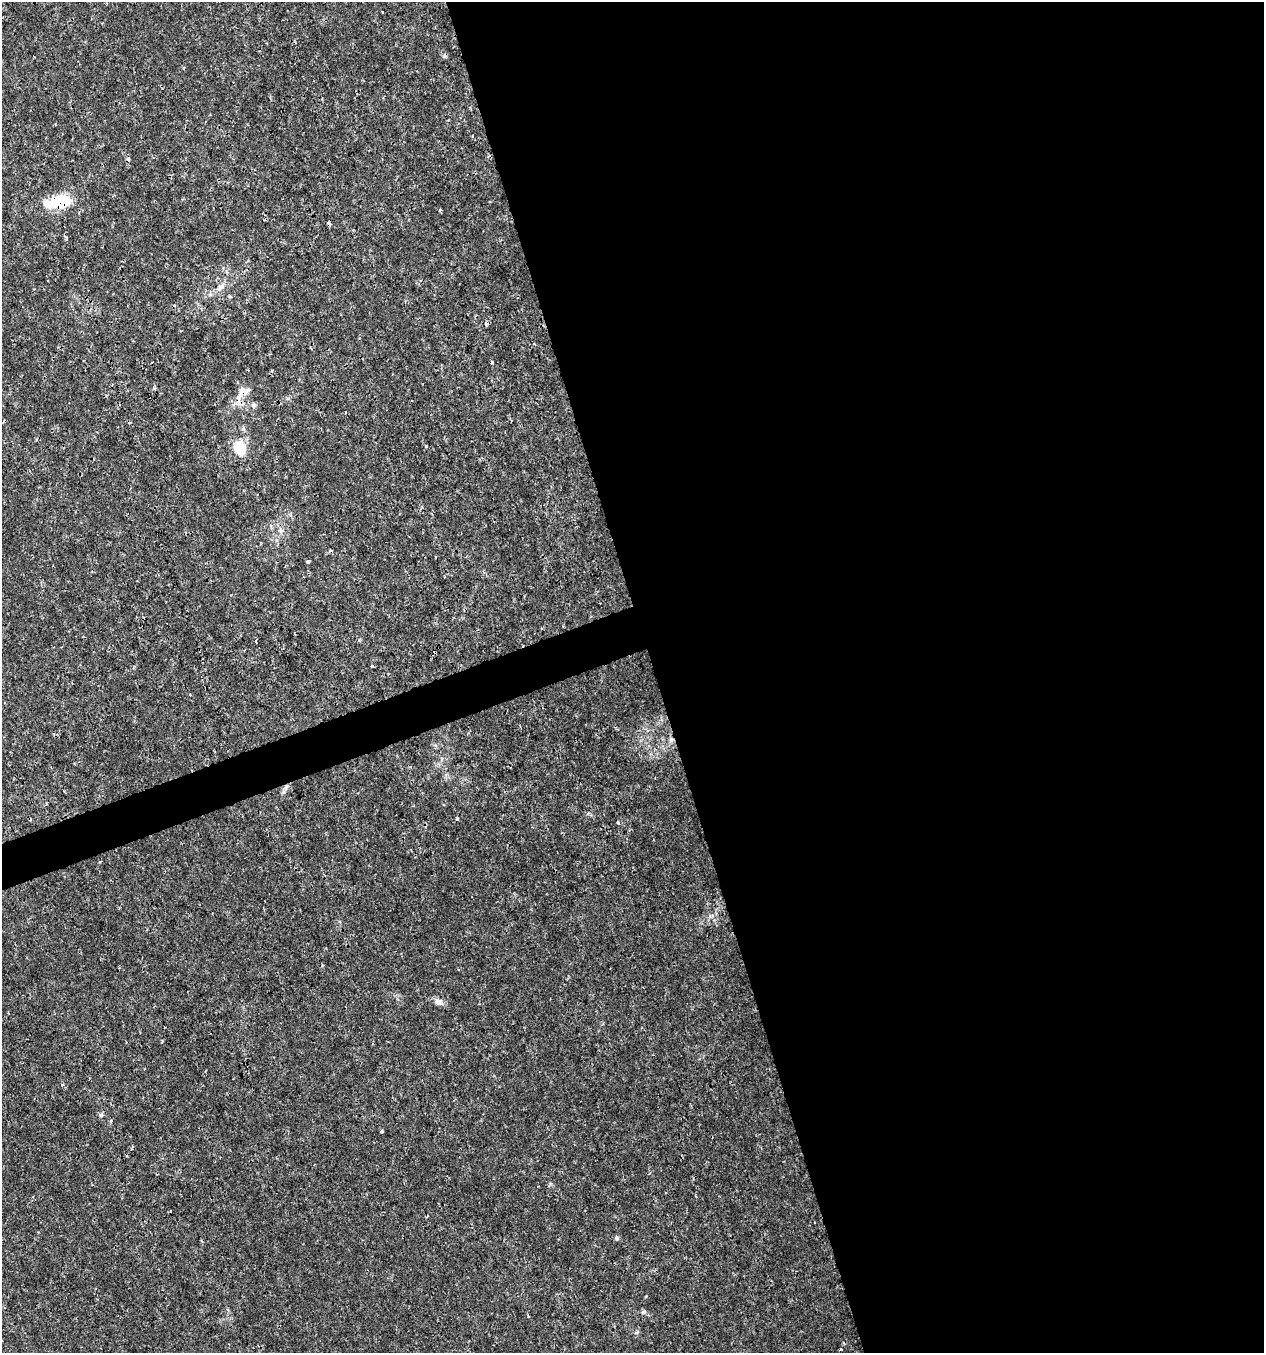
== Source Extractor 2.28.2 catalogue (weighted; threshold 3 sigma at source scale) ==
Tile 8 of 4 x 4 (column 4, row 2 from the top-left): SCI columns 3908-5169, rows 2704-4054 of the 5236 x 5408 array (HDU 1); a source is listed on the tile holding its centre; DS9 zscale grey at full resolution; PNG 1266 x 1355 px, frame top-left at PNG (2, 2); no overlay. Shown black and unused: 50% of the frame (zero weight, under 3 of 4 exposures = <1% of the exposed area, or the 3 px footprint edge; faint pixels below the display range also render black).
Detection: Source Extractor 2.28.2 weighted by HDU 2 'WHT'; one run over the whole footprint, this tile lists its part. Background 0.00101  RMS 9.7e-04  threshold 0.00435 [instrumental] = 3 sigma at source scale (4.5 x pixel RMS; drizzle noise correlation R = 1.50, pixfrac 1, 0.0396/0.0396 arcsec/px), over >= 5 px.
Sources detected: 32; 6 cosmic-ray / hot-pixel residue — not listed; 1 inside a brighter listed object's ellipse — not listed separately; the other 25 listed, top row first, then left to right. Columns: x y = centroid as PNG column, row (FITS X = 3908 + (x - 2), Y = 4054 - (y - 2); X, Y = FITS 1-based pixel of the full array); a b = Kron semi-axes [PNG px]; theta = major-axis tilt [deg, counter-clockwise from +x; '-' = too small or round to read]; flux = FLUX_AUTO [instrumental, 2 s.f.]
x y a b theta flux
382 12 2 2 - 0.075
58 201 29 12 10 4.6
66 237 4 4 - 0.18
220 287 11 7 47 0.48
486 323 5 5 - 0.2
239 398 14 7 69 0.79
254 405 7 6 - 0.24
239 447 16 12 -66 2.2
281 531 6 6 - 0.25
435 557 3 2 - 0.061
308 561 4 3 - 0.32
256 641 4 2 - 0.11
435 652 3 2 - 0.11
372 666 3 3 - 0.23
671 739 7 5 -69 0.24
286 787 8 4 54 0.28
457 818 4 3 - 0.17
618 822 4 3 - 0.21
438 1002 11 7 -24 0.56
101 1115 6 5 - 0.17
111 1121 4 3 - 0.12
381 1131 4 3 - 0.13
617 1238 6 5 - 0.17
644 1312 6 5 - 0.18
841 1349 3 2 - 0.14
Overlapping masked pixels (flux is a lower limit): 5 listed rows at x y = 58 201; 239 398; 435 652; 671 739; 286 787
Unlisted compact peaks at least as high as the median listed source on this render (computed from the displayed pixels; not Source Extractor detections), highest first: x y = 646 1296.